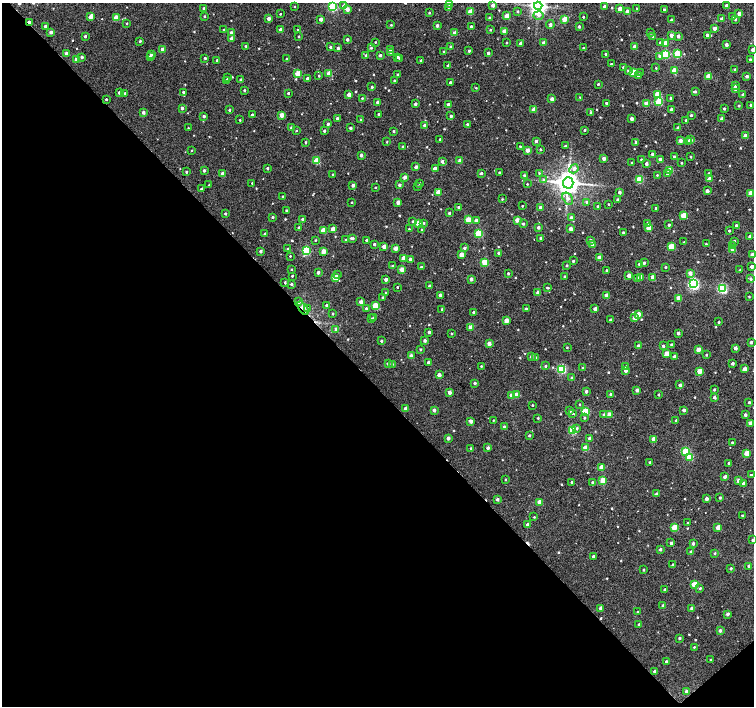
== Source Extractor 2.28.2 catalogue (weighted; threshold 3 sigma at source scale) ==
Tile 14 of 4 x 4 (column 2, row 4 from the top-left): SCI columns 1505-3008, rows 150-1556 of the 6021 x 5992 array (HDU 1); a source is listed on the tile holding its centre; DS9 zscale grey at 2 x 2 block average (1 PNG px = mean of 2 x 2 image px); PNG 756 x 708 px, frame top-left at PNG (2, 3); each listed source drawn as its Kron ellipse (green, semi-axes under 4 px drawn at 4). Shown black and unused: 46% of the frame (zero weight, under 2 of 3 exposures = <1% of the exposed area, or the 3 px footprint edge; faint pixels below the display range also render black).
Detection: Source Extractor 2.28.2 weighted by HDU 2 'WHT'; one run over the whole footprint, this tile lists its part. Background 0.0521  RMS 0.0063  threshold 0.0286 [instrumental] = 3 sigma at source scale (4.5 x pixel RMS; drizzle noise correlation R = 1.50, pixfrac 1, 0.0396/0.0396 arcsec/px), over >= 5 px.
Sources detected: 611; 3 cosmic-ray / hot-pixel residue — neither listed nor drawn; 1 inside a brighter listed object's ellipse — not listed separately; of the other 607, all 500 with FLUX_AUTO >= 1.08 (the completeness limit of this list) listed and drawn (107 fainter detections not listed), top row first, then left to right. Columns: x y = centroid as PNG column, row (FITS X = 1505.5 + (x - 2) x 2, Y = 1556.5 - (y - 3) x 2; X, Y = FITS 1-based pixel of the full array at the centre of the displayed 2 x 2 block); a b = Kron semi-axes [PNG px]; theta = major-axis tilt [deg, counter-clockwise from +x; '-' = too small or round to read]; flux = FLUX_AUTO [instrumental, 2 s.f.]
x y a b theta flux
449 4 2 2 - 2.6
493 5 2 2 - 7.6
294 6 2 2 - 1.2
344 6 2 2 - 12
538 6 4 4 - 660
727 6 2 2 - 9.3
333 7 3 3 - 130
448 7 2 2 - 1.2
604 7 2 2 - 6.8
204 8 2 2 - 3.2
637 8 2 2 - 1.1
347 9 3 2 - 11
619 9 2 2 - 12
664 10 2 2 - 3.2
518 11 3 2 - 1.9
627 11 2 2 - 8.6
470 12 3 2 - 25
429 13 2 2 - 1.8
739 13 2 2 - 9.1
280 14 2 2 - 1.4
539 15 5 4 - 3.5
204 16 2 2 - 1.4
507 16 3 2 - 21
90 17 4 2 - 14
583 17 2 2 - 1.5
733 17 3 3 - 2
116 18 3 2 - 26
269 18 2 2 - 6.8
490 18 2 2 - 5.5
321 19 2 2 - 9
564 19 3 2 - 22
722 19 2 2 - 4.7
735 19 3 3 - 1.9
671 20 2 2 - 1.5
29 22 3 2 - 11
127 23 2 2 - 1.3
550 24 4 2 - 3.7
391 25 2 2 - 1.6
45 26 2 2 - 3.6
437 26 2 2 - 4.3
471 26 2 2 - 2.7
579 27 2 2 - 3.5
715 28 2 2 - 9.5
281 29 2 2 - 10
224 30 2 2 - 1.8
298 30 2 2 - 1.4
490 30 2 2 - 1.3
504 31 3 2 - 18
51 32 2 2 - 7.1
231 33 2 2 - 7.1
455 33 2 2 - 9.8
650 33 2 2 - 2
671 35 2 2 - 8.4
707 35 2 2 - 5.8
85 36 2 2 - 2.8
299 36 2 2 - 1.6
653 36 3 3 - 1.7
678 36 2 2 - 5.7
231 39 3 2 - 6
347 39 2 2 - 3.9
140 41 2 2 - 2
375 42 2 2 - 1.1
660 42 3 3 - 2.8
507 43 2 2 - 1.5
521 43 2 2 - 4.7
544 43 2 2 - 7.2
666 43 3 2 - 18
726 45 2 2 - 6.2
246 46 2 2 - 1.5
330 47 2 2 - 3.5
451 47 2 2 - 3.7
635 47 2 2 - 13
338 48 2 2 - 3.2
371 48 3 2 - 1.5
583 48 2 2 - 1.3
162 49 2 2 - 8.1
391 50 2 2 - 10
752 50 2 2 - 4.2
444 51 2 2 - 1.3
469 51 2 2 - 2.5
66 53 2 2 - 5.4
391 53 2 2 - 5.7
488 53 2 2 - 4.4
151 54 2 2 - 3
606 54 2 2 - 3.8
665 54 3 3 - 73
677 54 3 3 - 59
366 55 3 3 - 2.2
380 55 2 2 - 4
150 56 3 3 - 2.1
660 56 3 3 - 3.5
82 57 2 2 - 4
397 57 2 2 - 4.1
205 58 2 2 - 1.9
400 58 2 2 - 3.2
287 59 2 2 - 2.9
76 60 2 2 - 11
217 60 2 2 - 3.4
421 60 2 2 - 1.6
750 60 2 2 - 2.5
611 64 2 2 - 1.3
448 66 2 2 - 3
623 67 2 2 - 1.6
656 68 2 2 - 1.2
735 70 2 2 - 2.1
628 71 3 3 - 2.6
674 71 3 3 - 27
633 72 3 3 - 31
329 73 3 2 - 25
640 73 2 2 - 1.4
298 74 3 2 - 33
398 75 2 2 - 2
319 76 3 2 - 1.5
638 76 3 3 - 2.3
709 76 3 3 - 30
747 76 2 2 - 4.2
227 78 2 2 - 1.2
307 78 2 2 - 3.6
241 80 4 2 - 3
227 81 2 2 - 10
394 81 2 2 - 1.5
450 82 2 2 - 3.1
598 84 2 2 - 2
735 86 3 2 - 2
372 87 2 2 - 2.7
476 88 2 2 - 1.3
735 89 2 2 - 5.3
244 90 2 2 - 2.1
119 92 2 2 - 4.1
183 92 2 2 - 2.8
695 92 3 2 - 2.4
125 93 2 2 - 1.6
288 93 2 2 - 2
349 94 2 2 - 10
658 94 3 3 - 42
743 95 3 2 - 3.8
580 97 4 2 - 1.1
362 98 2 2 - 1.5
670 98 3 2 - 1.8
106 99 2 2 - 1.9
552 99 2 2 - 8.1
377 102 3 2 - 3.5
659 102 3 3 - 57
606 103 2 2 - 2.1
415 104 2 2 - 5.2
448 104 2 2 - 7.3
646 104 3 2 - 16
751 105 2 2 - 5.7
739 106 3 2 - 1.5
182 108 2 2 - 4.3
724 108 2 2 - 2.4
534 109 3 2 - 16
671 109 2 2 - 6.3
229 110 2 2 - 2
143 112 3 2 - 4.7
591 113 2 2 - 3.3
378 114 2 2 - 2.2
252 115 2 2 - 3.2
282 115 2 2 - 16
691 115 4 2 - 1.5
204 116 2 2 - 3.8
451 116 2 2 - 3.4
337 118 3 2 - 3
632 119 2 2 - 6.3
722 119 2 2 - 9.7
240 120 2 2 - 1.3
361 120 2 2 - 2.7
686 120 2 2 - 1.8
328 124 2 2 - 3.8
467 124 2 2 - 2.1
425 125 2 2 - 5.3
188 128 2 2 - 1.1
291 128 2 2 - 2.9
350 128 2 2 - 3.7
678 128 2 2 - 5.4
584 130 2 2 - 1.7
296 131 2 2 - 1.2
324 131 2 2 - 2.3
394 131 3 2 - 1.8
746 136 3 2 - 13
440 139 2 2 - 2.7
691 140 3 2 - 5
536 141 2 2 - 5
680 141 3 2 - 7.9
688 141 2 2 - 6.4
306 142 3 2 - 1.7
387 142 2 2 - 1.2
636 142 2 2 - 5.1
520 146 2 2 - 1.3
565 146 2 2 - 2.2
403 147 2 2 - 2.9
540 149 2 2 - 2
192 150 2 2 - 1.1
527 150 2 2 - 10
653 154 2 2 - 5.1
361 155 2 2 - 5.7
674 157 2 2 - 2.7
691 157 2 2 - 1.2
604 158 2 2 - 6
660 159 2 2 - 8.1
641 160 2 2 - 1.5
317 161 3 3 - 43
442 161 3 2 - 5.1
460 161 3 2 - 12
632 163 2 2 - 2
681 163 2 2 - 1.2
646 164 2 2 - 5
416 167 2 2 - 6.3
267 168 2 2 - 2
435 169 4 2 - 4.6
574 169 5 4 - 5.6
204 170 2 2 - 3.1
670 170 3 3 - 29
186 172 2 2 - 2.1
481 173 3 2 - 2.6
499 173 2 2 - 2.5
539 173 2 2 - 1.1
709 173 3 3 - 2
222 174 2 2 - 8.3
667 174 3 3 - 2.7
332 175 2 2 - 1.5
524 175 2 2 - 2.3
657 175 2 2 - 1.2
404 177 2 2 - 7.1
543 179 4 3 - 2.1
640 179 3 3 - 54
710 179 3 2 - 11
252 183 2 2 - 1.5
419 183 2 2 - 1.2
568 183 6 5 - 1700
527 184 2 2 - 1.3
209 185 2 2 - 1.2
353 185 2 2 - 5.8
399 185 2 2 - 3.9
418 186 2 2 - 1.6
375 187 2 2 - 1.5
201 189 2 2 - 3
707 191 2 2 - 6.9
438 192 3 2 - 23
620 192 2 2 - 4.1
750 193 3 2 - 15
283 197 2 2 - 2.2
568 198 6 4 -56 5.1
502 199 3 2 - 1.3
617 200 2 2 - 2.4
352 202 2 2 - 1.1
398 202 2 2 - 12
586 202 3 3 - 1.7
609 204 2 2 - 1.3
522 206 2 2 - 1.2
598 206 2 2 - 1.5
458 207 2 2 - 2
541 208 2 2 - 8.1
656 208 2 2 - 3
286 210 2 2 - 1.7
225 213 2 2 - 2.6
449 213 2 2 - 2.5
684 216 3 3 - 37
272 217 3 2 - 1.8
571 218 3 3 - 5.2
303 219 2 2 - 5.4
468 220 3 3 - 23
517 220 2 2 - 12
413 221 3 2 - 1.7
476 221 2 2 - 8.9
418 223 3 3 - 23
424 223 3 3 - 1.7
648 223 2 2 - 3.4
523 224 2 2 - 2.4
669 225 2 2 - 2.5
736 225 2 2 - 2.2
538 227 2 2 - 4.6
299 228 2 2 - 5.2
649 228 3 3 - 22
333 229 2 2 - 17
409 229 2 2 - 1.4
421 229 2 2 - 1.2
571 229 3 2 - 10
323 230 3 2 - 23
729 231 2 2 - 1.7
623 232 2 2 - 1.4
479 233 3 3 - 64
265 234 2 2 - 4.4
750 236 2 2 - 3.6
353 238 3 2 - 2.2
541 238 2 2 - 4.5
315 240 2 2 - 1.1
346 240 2 2 - 2.4
367 240 2 2 - 3.7
590 240 3 3 - 3.6
734 241 2 2 - 3.2
684 242 2 2 - 1.1
374 244 2 2 - 2.9
706 244 2 2 - 1.8
593 245 3 2 - 16
384 246 2 2 - 11
732 246 3 3 - 1.4
671 247 3 3 - 42
396 248 2 2 - 13
464 248 3 2 - 3.3
288 249 2 2 - 1.4
733 250 3 3 - 17
261 251 2 2 - 4
306 251 3 3 - 88
323 251 3 2 - 15
499 253 2 2 - 6.8
461 255 2 2 - 15
752 255 2 2 - 11
290 256 2 2 - 1.1
404 258 2 2 - 10
599 258 3 2 - 15
410 259 2 2 - 5.8
573 261 2 2 - 2.4
485 262 3 3 - 45
644 263 2 2 - 3.3
640 264 2 2 - 5
567 265 3 2 - 1.8
393 266 2 2 - 2.4
421 267 2 2 - 2.5
666 267 2 2 - 1.3
752 267 2 2 - 6.4
291 269 2 2 - 1.2
402 270 3 2 - 20
606 270 2 2 - 1.4
740 270 2 2 - 1.2
318 272 2 2 - 5.5
508 273 2 2 - 2.6
690 273 3 3 - 9.2
337 275 3 2 - 1.6
292 276 2 2 - 1.5
564 276 2 2 - 1.2
629 276 3 2 - 15
640 277 4 3 - 6.6
653 277 2 2 - 11
335 278 3 3 - 25
386 279 2 2 - 6.1
471 279 2 2 - 6.6
637 279 2 2 - 9.1
751 279 3 3 - 3.2
285 282 3 2 - 1.9
291 284 2 2 - 2.7
693 284 3 3 - 220
429 286 2 2 - 2.9
397 287 2 2 - 1.6
547 288 3 2 - 2.1
722 289 3 3 - 140
385 293 2 2 - 1.2
538 293 3 2 - 11
440 295 2 2 - 6.1
607 295 3 2 - 14
383 297 2 2 - 1.4
749 297 2 2 - 1.1
679 298 3 2 - 16
299 302 3 2 - 3.5
361 302 2 2 - 9.6
327 305 2 2 - 3.4
375 306 3 3 - 40
303 308 8 3 -53 7.8
307 308 3 3 - 1.6
366 308 2 2 - 2.5
442 309 2 2 - 1.6
526 309 3 2 - 2.8
595 309 3 2 - 6.6
473 312 2 2 - 2.6
333 314 2 2 - 1.6
638 314 3 2 - 12
371 318 3 2 - 1.1
374 318 3 2 - 2.5
635 318 3 3 - 10
610 320 2 2 - 1.3
506 321 3 2 - 15
719 322 2 2 - 1.7
471 327 3 2 - 16
336 329 2 2 - 5.9
429 332 2 2 - 4
678 333 2 2 - 5.6
451 334 2 2 - 1.5
381 341 2 2 - 2.5
425 341 2 2 - 3.9
751 342 2 2 - 3.7
489 344 2 2 - 9.8
671 345 2 2 - 2.5
638 346 2 2 - 3.8
663 346 2 2 - 3.2
567 347 2 2 - 1.1
735 348 2 2 - 6
420 349 2 2 - 1.7
698 349 3 2 - 15
667 354 3 3 - 22
706 355 2 2 - 1.6
411 356 2 2 - 11
674 356 2 2 - 4.8
531 357 3 3 - 2.8
536 357 3 2 - 1.9
428 362 2 2 - 3.2
733 363 2 2 - 4.2
388 364 2 2 - 5.3
392 364 3 2 - 1.7
481 366 2 2 - 1.3
546 366 3 2 - 2.5
625 366 3 2 - 1.7
583 368 3 2 - 1.6
562 369 3 3 - 110
745 369 3 2 - 14
626 371 2 2 - 5.9
700 371 3 2 - 21
439 375 2 2 - 11
572 378 3 2 - 5.1
475 383 2 2 - 3
680 385 3 2 - 3.3
637 390 2 2 - 5.6
714 390 2 2 - 2.2
586 391 2 2 - 4.9
449 392 2 2 - 9.2
611 394 2 2 - 2
512 395 3 3 - 14
516 395 3 3 - 16
659 395 2 2 - 1.8
714 397 2 2 - 5.1
749 402 2 2 - 2
533 405 2 2 - 1.2
580 405 2 2 - 1.1
406 409 3 2 - 12
434 410 2 2 - 6
684 410 2 2 - 5.2
570 411 3 2 - 4.5
585 412 3 3 - 51
572 413 3 3 - 2.4
604 415 3 3 - 4.8
609 415 3 2 - 16
745 415 2 2 - 4.5
538 418 2 2 - 1.4
584 418 4 2 - 1.4
493 420 2 2 - 1.1
676 420 2 2 - 2.4
471 421 2 2 - 8.3
750 423 3 2 - 7.5
504 427 3 2 - 3.2
577 428 3 3 - 2
572 430 3 3 - 77
529 435 2 2 - 2.1
448 438 2 2 - 6.2
590 438 3 2 - 5.6
653 439 3 2 - 12
732 442 2 2 - 1.9
471 448 3 2 - 1.4
488 448 2 2 - 4.2
586 448 3 2 - 22
686 451 3 3 - 66
747 453 3 3 - 19
690 457 3 3 - 40
650 462 2 2 - 1.2
729 463 2 2 - 3.6
601 468 3 2 - 15
751 475 2 2 - 2.9
725 477 3 2 - 4.5
505 480 2 2 - 1.4
603 480 3 3 - 33
738 481 3 3 - 6.4
572 482 2 2 - 2.2
592 482 3 3 - 2.2
744 484 3 2 - 10
656 494 2 2 - 2.4
720 498 2 2 - 2.4
497 499 2 2 - 3.8
707 499 2 2 - 6.2
540 502 3 2 - 16
742 516 2 2 - 1.6
534 517 2 2 - 1.2
688 523 2 2 - 1.3
528 525 2 2 - 8.8
674 528 3 3 - 26
718 528 3 2 - 19
753 540 2 2 - 2.5
671 543 2 2 - 3.3
693 544 2 2 - 3.8
660 549 3 2 - 3.3
691 552 2 2 - 4.3
715 553 3 3 - 1.5
593 556 2 2 - 3.5
673 565 3 2 - 1.6
749 566 2 2 - 7.6
731 568 2 2 - 2.6
644 570 2 2 - 1.8
694 585 3 3 - 29
700 588 3 2 - 1.7
665 590 2 2 - 4
663 606 2 2 - 4.1
601 608 3 2 - 9.4
692 609 2 2 - 8.8
637 612 2 2 - 1.3
728 614 3 3 - 4.1
639 624 3 2 - 2.9
720 631 3 2 - 4.5
680 638 2 2 - 2.9
694 647 2 2 - 1.3
710 660 2 2 - 1.4
666 662 2 2 - 4.1
655 671 2 2 - 4.2
687 691 3 3 - 4.8
Overlapping masked pixels (flux is a lower limit): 3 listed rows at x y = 29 22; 299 302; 303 308
Isophote crosses this tile's border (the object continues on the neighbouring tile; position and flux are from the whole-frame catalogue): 5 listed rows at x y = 538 6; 333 7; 752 50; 752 255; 753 540